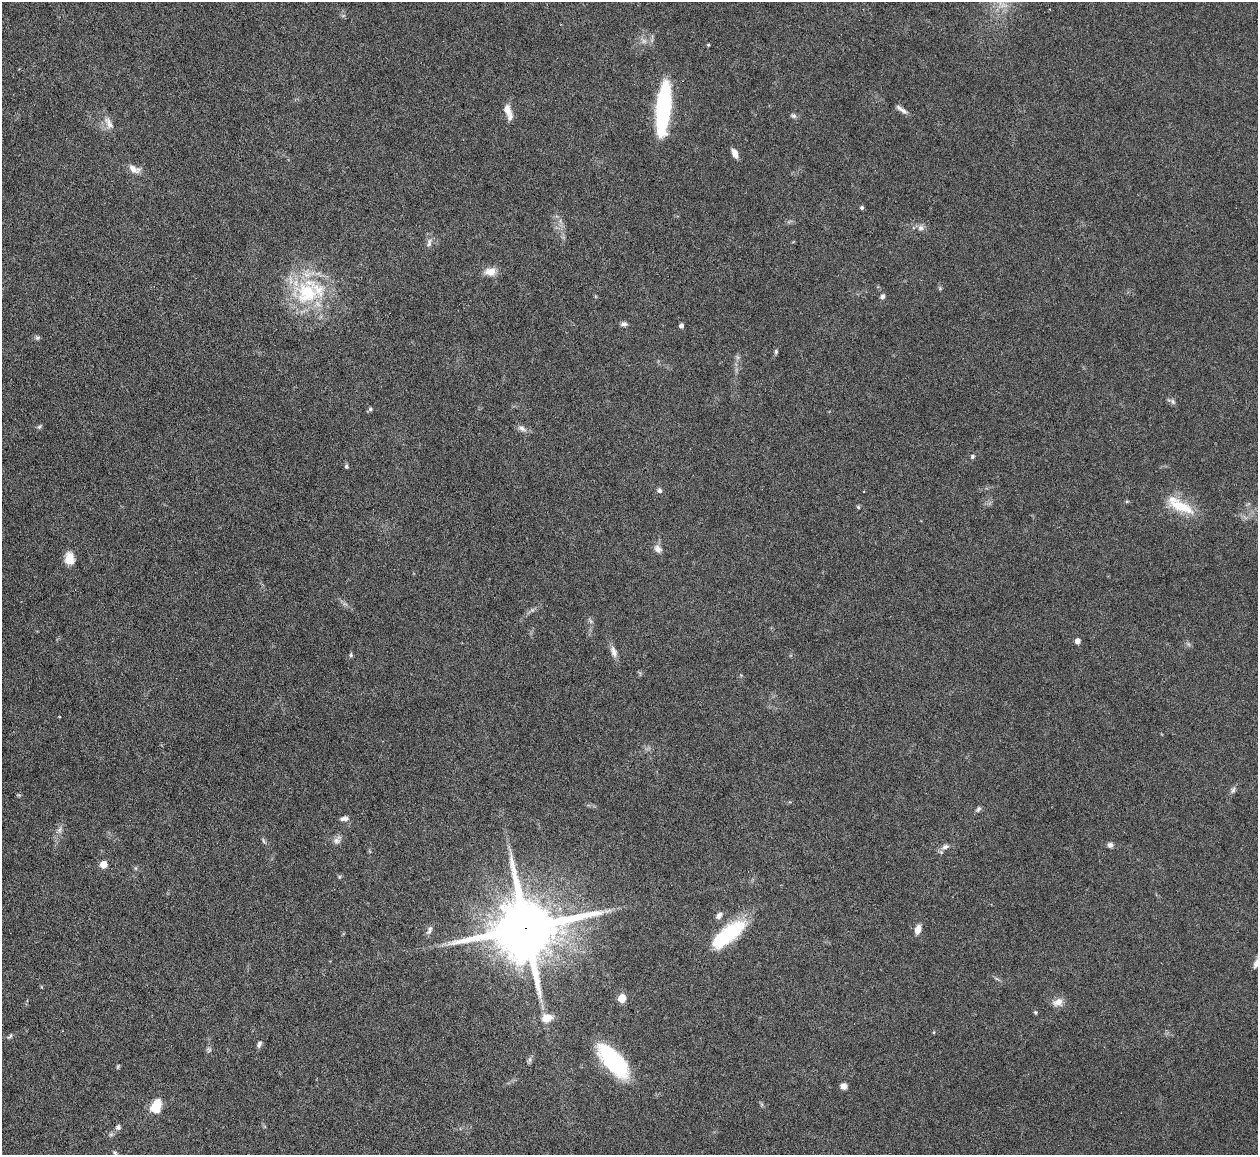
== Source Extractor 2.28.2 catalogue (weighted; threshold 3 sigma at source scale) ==
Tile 7 of 4 x 4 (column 3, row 2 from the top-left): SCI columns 2511-3766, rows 2561-3713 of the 5021 x 5000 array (HDU 1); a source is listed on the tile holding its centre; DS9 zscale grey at full resolution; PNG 1260 x 1157 px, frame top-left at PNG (2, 2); no overlay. Shown black and unused: <1% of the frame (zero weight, under 3 of 6 exposures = <1% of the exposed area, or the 3 px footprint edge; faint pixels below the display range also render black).
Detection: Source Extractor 2.28.2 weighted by HDU 2 'WHT'; one run over the whole footprint, this tile lists its part. Background 0.146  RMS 0.0041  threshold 0.0169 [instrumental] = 3 sigma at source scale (4.09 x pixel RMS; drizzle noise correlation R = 1.36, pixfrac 0.8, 0.05/0.05 arcsec/px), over >= 5 px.
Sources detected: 67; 2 too faint to see at this stretch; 1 inside a brighter object's white glare — not listed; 1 inside a brighter listed object's ellipse — not listed separately; the other 63 listed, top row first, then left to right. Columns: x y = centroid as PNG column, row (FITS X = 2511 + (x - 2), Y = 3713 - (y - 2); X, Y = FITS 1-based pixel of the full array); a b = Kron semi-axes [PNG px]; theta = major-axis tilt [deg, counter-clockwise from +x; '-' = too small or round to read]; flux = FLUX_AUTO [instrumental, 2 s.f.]
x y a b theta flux
708 45 3 3 - 0.43
663 108 45 10 85 61
507 110 18 9 -64 3.8
904 111 11 6 -39 1.6
794 116 7 6 - 0.94
109 123 19 8 -61 2.9
735 154 10 6 -65 3
134 169 15 8 -28 3
862 207 5 5 - 0.6
921 228 9 8 - 1.7
429 243 13 6 75 1.7
490 272 15 10 2 3.9
307 293 41 34 71 33
882 296 6 5 - 1
624 324 8 5 3 1.1
681 326 4 4 - 1.4
37 338 7 6 - 0.75
776 351 6 5 - 0.64
1173 401 8 5 -70 0.9
370 409 5 5 - 0.71
39 427 7 4 58 0.61
522 428 13 7 -32 1.8
972 457 6 5 - 0.69
346 466 6 4 -80 0.66
660 490 7 6 - 1
858 507 4 4 - 0.59
1181 507 37 13 -23 12
658 549 11 8 -34 2
69 559 13 9 -83 5.6
532 610 5 5 - 0.74
1077 641 5 4 - 2.7
614 651 16 7 -74 2.4
351 655 6 4 -81 0.59
1233 790 9 5 69 1.1
978 809 9 5 60 0.87
344 819 11 5 8 1.5
59 830 9 6 72 1.4
337 840 12 9 47 2
264 841 8 4 -67 0.72
1110 845 7 6 - 1.3
945 847 12 7 21 1.8
103 864 5 5 - 6.4
136 868 6 4 -90 0.53
607 911 13 5 23 1.9
719 916 8 6 49 1.8
526 928 21 16 11 4300
918 929 12 7 74 2.8
429 930 13 5 66 1.5
729 933 41 17 41 27
1256 963 11 7 63 2.3
622 998 5 5 - 13
1058 1002 14 10 15 3.2
1035 1012 5 4 - 0.47
547 1018 14 10 9 4.9
934 1032 4 3 - 0.35
10 1036 11 4 46 0.67
259 1044 9 5 68 1.1
530 1059 9 4 90 0.9
613 1061 36 15 -49 46
844 1086 7 6 - 2
156 1106 16 10 68 7.8
118 1127 7 7 - 1.2
115 1153 6 4 -43 0.56
Overlapping masked pixels (flux is a lower limit): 1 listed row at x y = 526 928
Isophote crosses this tile's border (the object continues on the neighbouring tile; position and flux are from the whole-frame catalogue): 1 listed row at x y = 1256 963